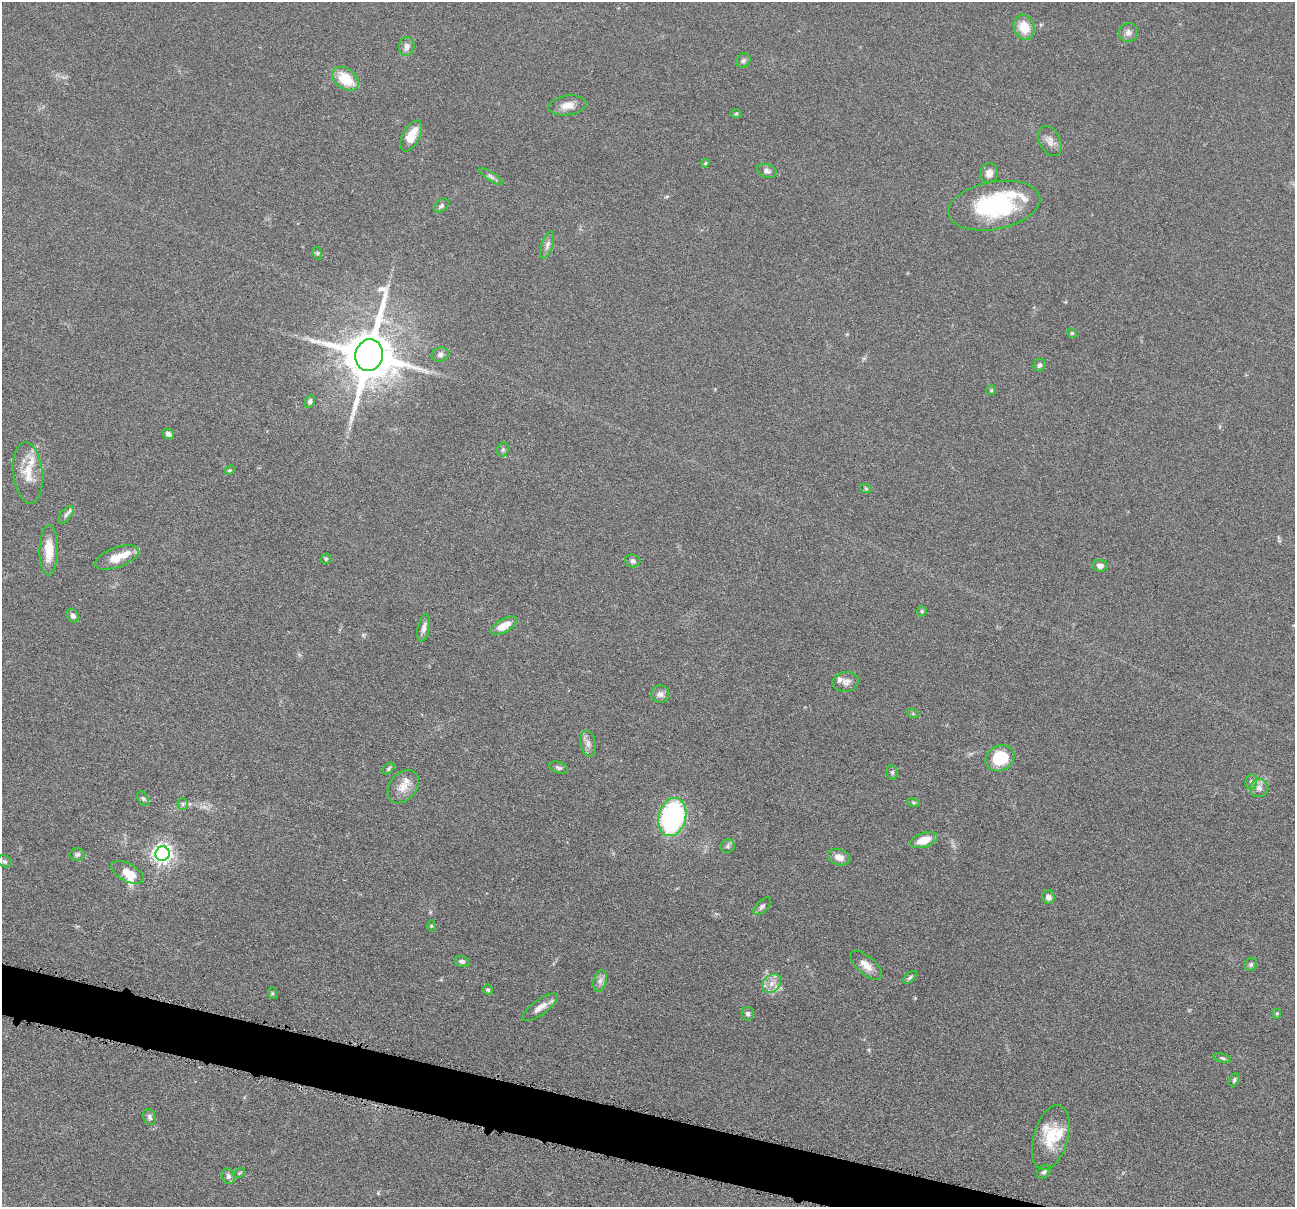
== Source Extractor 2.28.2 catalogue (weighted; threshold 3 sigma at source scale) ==
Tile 6 of 4 x 4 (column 2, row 2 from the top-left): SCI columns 1299-2591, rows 2662-3866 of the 5183 x 5197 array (HDU 1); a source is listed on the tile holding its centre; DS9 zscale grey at full resolution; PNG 1297 x 1209 px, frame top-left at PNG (2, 2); each listed source drawn as its Kron ellipse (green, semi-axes under 4 px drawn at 4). Shown black and unused: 3% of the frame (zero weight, under 4 of 8 exposures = <1% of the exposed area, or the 3 px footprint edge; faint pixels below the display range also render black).
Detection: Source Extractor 2.28.2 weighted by HDU 2 'WHT'; one run over the whole footprint, this tile lists its part. Background 0.0365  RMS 0.0036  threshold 0.0148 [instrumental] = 3 sigma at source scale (4.09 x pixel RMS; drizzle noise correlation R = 1.36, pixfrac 0.8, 0.05/0.05 arcsec/px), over >= 5 px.
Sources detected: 89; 8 inside a brighter listed object's ellipse — not listed separately; the other 81 listed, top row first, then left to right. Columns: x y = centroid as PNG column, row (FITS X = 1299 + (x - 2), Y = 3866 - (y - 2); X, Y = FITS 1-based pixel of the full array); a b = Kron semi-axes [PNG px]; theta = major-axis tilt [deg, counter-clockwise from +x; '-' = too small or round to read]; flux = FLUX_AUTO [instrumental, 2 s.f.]
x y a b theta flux
1024 27 13 10 -69 6.2
1128 33 10 9 - 1.6
407 46 9 7 78 1.6
743 61 7 6 - 0.93
345 79 15 10 -37 9.4
567 105 19 10 7 3.4
736 114 6 4 1 0.4
411 136 17 8 62 6.3
1050 141 16 10 -63 2.5
705 163 4 4 - 0.44
767 171 10 6 -18 1.3
989 173 10 8 77 2.3
491 176 14 4 -35 0.99
441 206 8 5 41 0.78
994 206 46 24 11 37
547 245 14 5 72 1.4
317 253 6 4 -72 0.5
1072 333 5 4 - 0.41
440 354 8 7 - 1.2
369 355 16 13 77 2100
1040 365 6 6 - 0.88
991 390 5 4 - 0.39
310 401 6 5 - 0.86
168 434 6 5 - 1.1
503 450 7 5 69 0.65
230 470 5 4 - 0.39
28 473 31 14 -84 7.3
866 489 6 4 -20 0.41
66 515 10 5 51 0.87
49 550 25 9 89 6.4
117 557 23 10 20 5.7
326 559 5 4 - 0.47
633 561 8 6 -8 0.83
1100 566 7 5 -5 1.3
922 611 5 5 - 0.43
73 616 7 5 -53 1.2
504 626 14 6 29 3.9
424 628 14 6 78 1.6
846 682 13 10 11 1.9
660 694 9 8 - 1.5
913 714 6 4 -19 0.45
588 744 13 7 -78 1.9
1000 758 15 12 30 13
559 767 10 5 -19 0.79
389 768 7 4 45 0.6
892 772 7 5 -77 0.61
1251 782 8 6 77 0.84
403 787 18 13 51 4.4
1259 788 9 9 - 1.8
143 798 8 5 -62 0.69
913 802 6 4 -19 0.49
183 804 6 5 - 0.63
672 817 19 13 76 53
924 840 14 7 17 5
728 846 7 6 - 0.8
77 854 7 6 - 0.78
162 854 7 7 - 180
839 857 11 8 -16 2.6
4 861 7 5 -26 0.72
127 872 18 9 -28 4.5
1048 897 7 6 - 1.4
762 906 11 5 44 0.96
431 926 6 4 -90 0.38
462 961 7 5 -12 1
1251 964 7 6 - 0.76
866 965 19 9 -41 3.3
910 978 8 4 42 0.69
600 981 11 6 74 1.5
771 984 11 8 47 2.4
488 990 5 4 - 0.57
272 993 6 4 -72 0.42
540 1007 21 7 36 3.3
748 1014 6 6 - 0.81
1277 1014 5 4 - 0.42
1222 1058 9 4 -18 0.63
1234 1080 7 5 65 0.66
150 1117 8 6 -73 1
1051 1138 33 17 74 10
1044 1172 8 5 46 0.78
239 1173 6 4 33 0.42
228 1176 8 6 -65 1